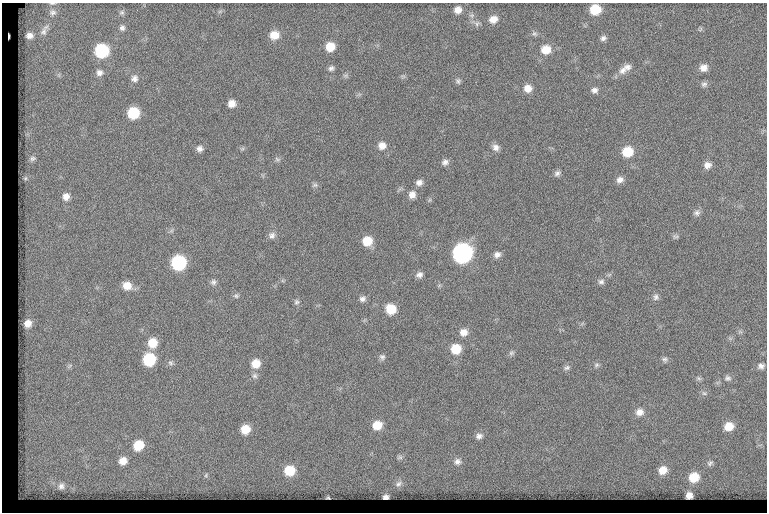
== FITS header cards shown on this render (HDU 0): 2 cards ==
NAXIS1  =                  765
NAXIS2  =                  510

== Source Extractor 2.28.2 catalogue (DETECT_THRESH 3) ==
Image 765 x 510 px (HDU 0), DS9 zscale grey, 1 PNG px = 1 image px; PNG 769 x 514 px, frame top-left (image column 1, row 510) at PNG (2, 3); no overlay
Background 157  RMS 7.3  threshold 22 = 3 sigma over >= 5 px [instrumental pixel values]
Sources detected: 102; all 102 listed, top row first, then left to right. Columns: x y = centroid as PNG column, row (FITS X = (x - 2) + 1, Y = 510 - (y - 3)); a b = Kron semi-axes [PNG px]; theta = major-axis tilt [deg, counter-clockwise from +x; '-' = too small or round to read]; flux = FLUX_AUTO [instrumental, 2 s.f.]
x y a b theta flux
52 3 8 3 0 740
595 9 9 8 - 13000
458 10 9 8 - 3700
52 12 10 9 - 2600
122 12 7 7 - 1200
472 15 8 7 - 1600
493 19 10 9 - 4400
477 23 10 8 -4 2000
122 28 8 7 - 1600
700 29 8 3 45 650
44 32 13 10 67 3500
535 34 8 6 -30 1200
29 35 9 8 - 3100
274 35 10 9 - 6300
9 36 4 2 - 570
603 38 8 6 32 1600
330 47 9 8 - 7600
546 49 10 10 - 6900
102 51 9 9 - 38000
627 67 11 9 4 2800
331 68 7 6 - 1400
703 68 9 8 - 3700
623 70 12 10 51 3400
99 73 9 8 - 2300
403 76 7 4 -18 770
134 78 9 9 - 2500
458 81 7 7 - 1200
704 84 8 7 - 1600
528 88 9 9 - 4200
594 90 9 7 11 2000
232 104 8 7 - 4000
133 113 9 8 - 19000
382 145 9 9 - 3700
496 147 9 8 - 2600
200 149 8 7 - 2100
242 149 6 4 18 780
627 152 10 9 - 12000
32 158 11 8 36 2300
277 159 9 5 -19 1100
445 162 8 7 - 2000
707 165 9 8 - 3000
557 173 9 6 30 1600
25 178 7 6 - 1200
620 180 9 7 23 2600
419 182 8 7 - 2300
315 185 8 6 15 1200
412 195 10 9 - 3200
66 197 11 10 - 3800
429 200 6 4 70 710
697 213 9 8 - 1800
272 235 9 8 - 2200
675 236 8 6 -4 1100
367 241 9 9 - 9000
462 253 11 10 - 170000
497 255 8 7 - 2400
178 263 9 9 - 52000
419 275 9 7 17 2100
213 282 8 8 - 1600
601 282 9 7 2 1700
127 285 10 8 -22 5800
236 296 7 6 - 1200
656 297 8 8 - 1700
362 299 8 7 - 1900
296 302 8 7 - 1300
391 309 9 9 - 10000
28 323 7 6 - 4400
464 332 10 9 - 3900
152 343 10 9 - 8400
456 349 10 9 - 11000
511 353 8 6 31 1200
382 357 9 7 -48 1500
149 359 9 9 - 25000
665 359 8 7 - 1400
171 363 8 7 - 1400
256 363 10 9 - 6600
596 365 8 6 32 1200
69 366 9 4 42 980
761 366 8 6 14 1800
567 368 9 6 21 1400
255 376 8 8 - 1600
699 378 8 5 -20 970
728 378 9 7 -2 1500
704 393 7 5 -41 1100
639 412 10 9 - 3700
377 425 10 9 - 7700
729 426 9 8 - 6800
245 429 9 9 - 7800
479 436 9 8 - 2100
138 445 10 9 - 11000
400 457 8 6 14 1000
123 461 9 8 - 4700
457 462 9 9 - 2400
710 463 9 7 40 1400
663 470 10 9 - 5500
289 471 10 9 - 12000
206 475 7 4 47 720
694 477 10 9 - 9600
398 484 10 7 38 1900
61 486 13 12 - 4400
689 495 6 6 - 2500
386 497 5 4 - 1100
328 498 3 2 - 420
At the frame edge (FLAGS 8, measured only in part): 1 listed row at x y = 52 3